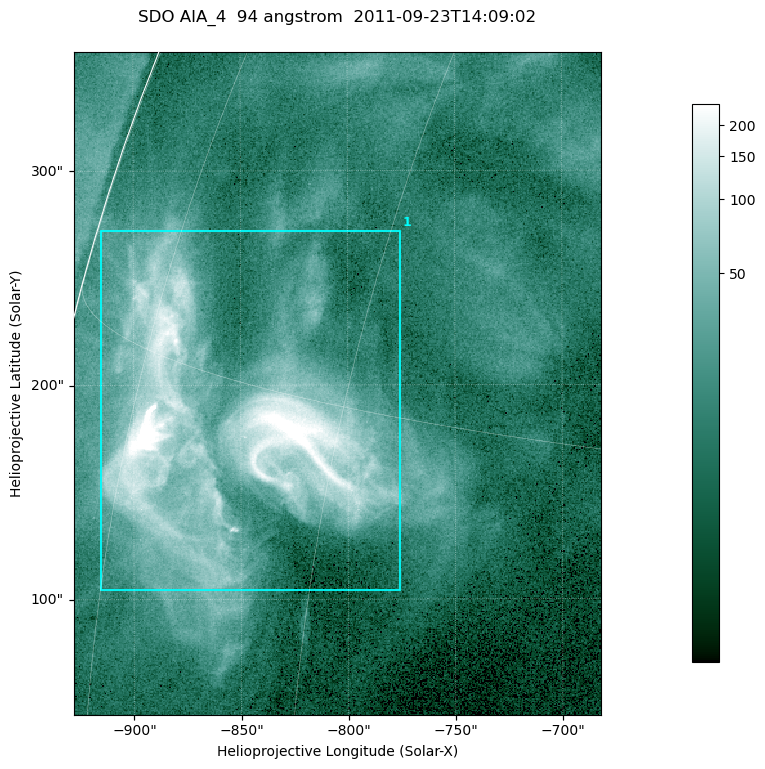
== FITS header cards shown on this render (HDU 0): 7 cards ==
TELESCOP= 'SDO     '           /
INSTRUME= 'AIA_4   '           /
WAVELNTH=                   94 /
WAVEUNIT= 'angstrom'           /
DATE-OBS= '2011-09-23T14:09:02.12' /
CTYPE1  = 'HPLN-TAN'           /
CTYPE2  = 'HPLT-TAN'           /

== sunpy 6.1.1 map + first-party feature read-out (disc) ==
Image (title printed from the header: SDO AIA_4  94 angstrom  2011-09-23T14:09:02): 410 x 515 px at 0.6 arcsec/px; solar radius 956 arcsec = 1594 px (partial field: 2.6% of the solar disc is inside the frame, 97% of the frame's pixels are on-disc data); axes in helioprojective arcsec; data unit not stated in the header (colour bar unlabelled)
Pointing: header CRPIX1/2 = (2058.48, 2043.05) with CRVAL1/2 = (0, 0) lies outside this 410 x 515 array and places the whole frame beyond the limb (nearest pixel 1.41 R_sun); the SolarSoft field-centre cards XCEN/YCEN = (-804.9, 200.7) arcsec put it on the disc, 1306 arcsec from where CRPIX/CRVAL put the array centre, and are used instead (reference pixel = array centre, CRVAL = XCEN/YCEN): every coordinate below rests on XCEN/YCEN
Orientation: roll -0.138 deg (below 1 deg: not rotated)
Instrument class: DISC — disc imager (sunpy class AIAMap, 94 A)
Bright regions (active regions / flare kernels): reference = the on-disc median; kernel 3 px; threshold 5 sigma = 46.1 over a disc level ~13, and >= 1.15x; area >= 211 px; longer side >= 5 px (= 3 arcsec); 1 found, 1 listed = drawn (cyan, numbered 1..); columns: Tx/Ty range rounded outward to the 2 arcsec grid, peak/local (2 s.f.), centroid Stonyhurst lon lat
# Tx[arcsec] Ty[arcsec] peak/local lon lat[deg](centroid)
1 -916..-774 104..272 39 -67 +14
Off-limb structures (1.02-1.3 R_sun): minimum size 105 px: none found